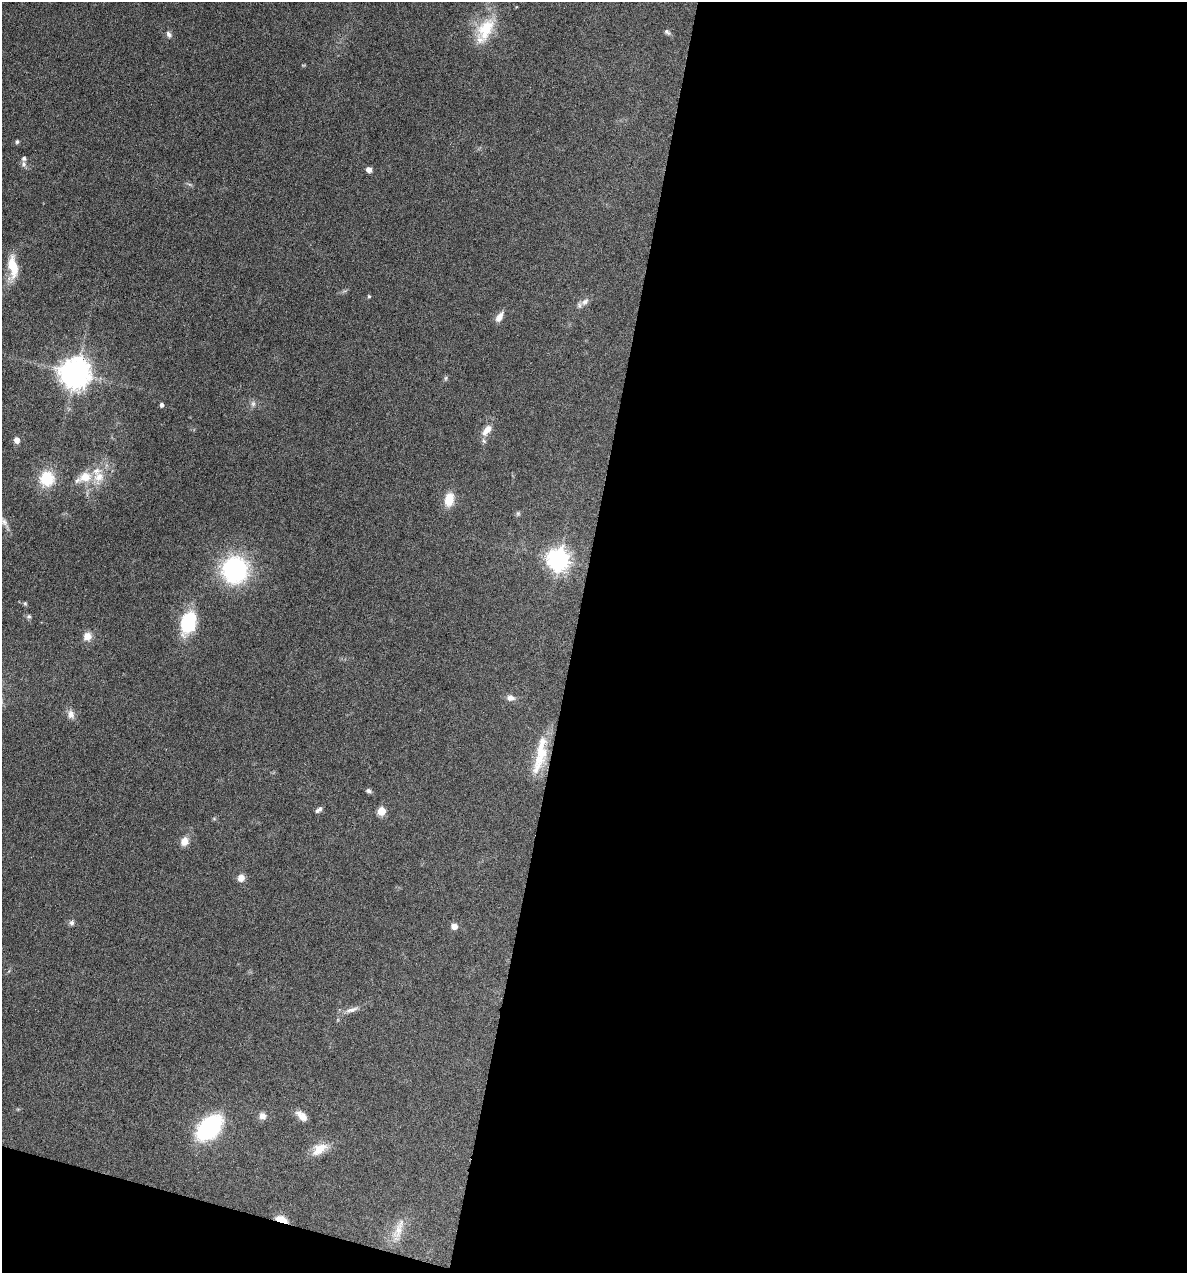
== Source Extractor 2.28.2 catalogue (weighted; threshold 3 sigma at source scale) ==
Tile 16 of 4 x 4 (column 4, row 4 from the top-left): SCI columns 3678-4862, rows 1-1271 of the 5105 x 5085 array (HDU 1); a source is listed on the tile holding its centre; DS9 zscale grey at full resolution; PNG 1189 x 1275 px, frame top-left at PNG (2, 2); no overlay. Shown black and unused: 54% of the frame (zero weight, under 4 of 8 exposures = <1% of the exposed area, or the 3 px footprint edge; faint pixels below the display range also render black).
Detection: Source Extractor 2.28.2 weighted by HDU 2 'WHT'; one run over the whole footprint, this tile lists its part. Background 0.148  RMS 0.0057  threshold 0.0233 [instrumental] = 3 sigma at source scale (4.09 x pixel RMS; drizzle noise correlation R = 1.36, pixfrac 0.8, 0.05/0.05 arcsec/px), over >= 5 px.
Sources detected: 50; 1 inside a brighter object's white glare — not listed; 5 inside a brighter listed object's ellipse — not listed separately; the other 44 listed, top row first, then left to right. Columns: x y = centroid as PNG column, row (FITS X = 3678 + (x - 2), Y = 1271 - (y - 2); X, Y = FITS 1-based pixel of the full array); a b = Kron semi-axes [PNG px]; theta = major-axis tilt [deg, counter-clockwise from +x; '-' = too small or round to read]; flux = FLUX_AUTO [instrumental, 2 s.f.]
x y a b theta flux
486 29 35 19 62 20
667 32 9 5 -41 1.2
169 34 9 6 -57 1.6
17 142 5 4 - 0.81
24 164 8 5 -85 1.5
369 170 6 5 - 2.3
13 267 27 11 -83 12
369 296 4 4 - 0.58
585 302 11 8 35 2.7
499 317 13 7 59 3.5
75 373 9 8 - 790
446 378 6 4 89 0.77
253 404 8 6 70 1.6
162 405 4 4 - 1.6
487 430 17 8 53 5.3
17 440 7 6 - 2.7
85 477 16 12 17 8.7
47 478 16 15 - 18
449 499 15 10 77 9.2
518 513 6 6 - 0.86
3 521 18 9 -55 4.4
558 559 8 7 - 370
235 570 30 28 -87 56
25 603 5 5 - 0.73
29 617 6 6 - 1
188 622 24 16 73 26
87 636 8 8 - 5.2
511 698 10 8 -10 2.5
71 714 12 9 -80 3
541 751 44 15 86 17
369 791 6 5 - 1.3
318 810 9 4 36 1.6
381 811 5 5 - 16
184 841 9 8 - 4.7
241 878 8 8 - 3.5
72 923 7 6 - 1.3
454 926 6 6 - 3.5
352 1010 19 6 15 3.2
262 1116 8 8 - 2.7
302 1116 15 7 -43 4.1
209 1128 22 14 45 63
319 1149 22 11 35 8
282 1219 12 6 -20 6.6
398 1230 26 11 70 7.8
Overlapping masked pixels (flux is a lower limit): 1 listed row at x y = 282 1219
Isophote crosses this tile's border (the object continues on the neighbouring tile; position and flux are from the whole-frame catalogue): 1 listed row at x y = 3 521